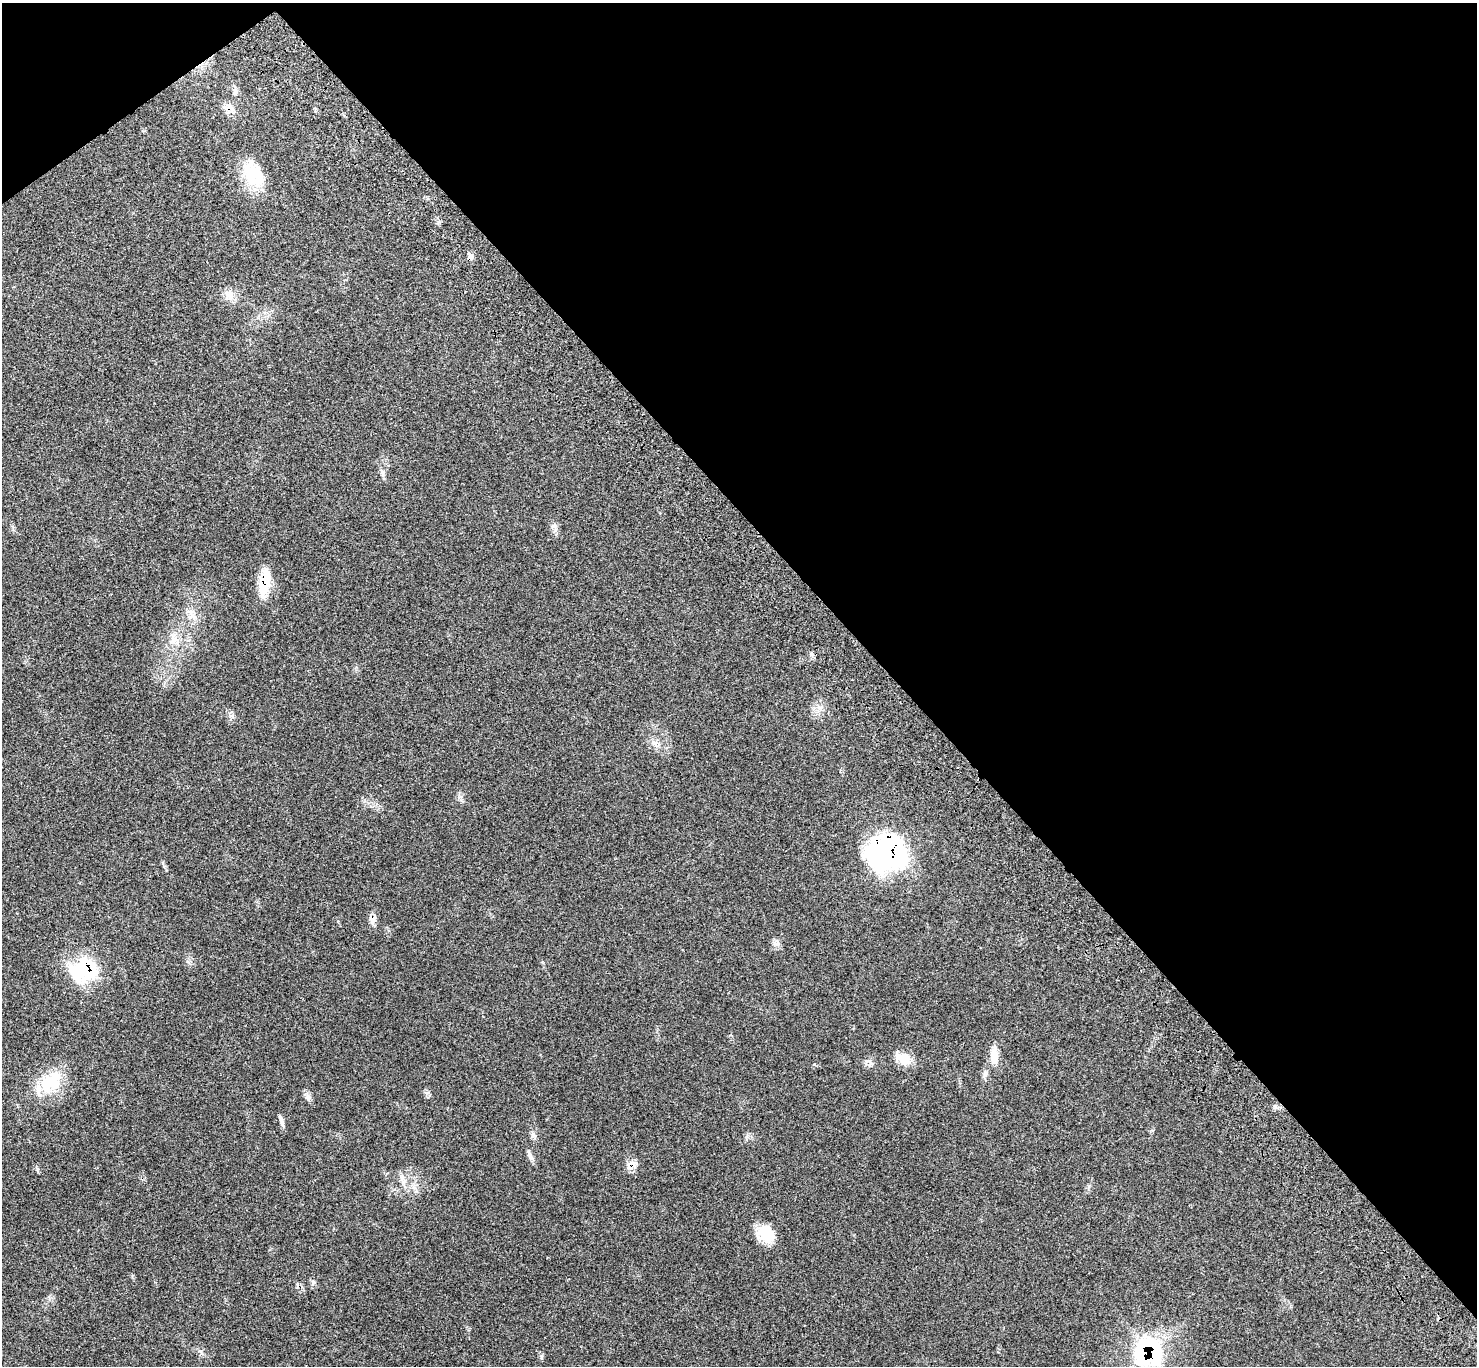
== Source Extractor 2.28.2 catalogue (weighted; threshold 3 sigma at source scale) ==
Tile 3 of 4 x 4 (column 3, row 1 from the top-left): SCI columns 3049-4523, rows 4335-5698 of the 6102 x 6074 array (HDU 1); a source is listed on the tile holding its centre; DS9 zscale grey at full resolution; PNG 1479 x 1368 px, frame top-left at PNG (2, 3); no overlay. Shown black and unused: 41% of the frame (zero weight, under 3 of 4 exposures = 6% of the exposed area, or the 3 px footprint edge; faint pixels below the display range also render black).
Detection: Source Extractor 2.28.2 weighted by HDU 2 'WHT'; one run over the whole footprint, this tile lists its part. Background 0.0683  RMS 0.0056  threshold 0.025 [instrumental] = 3 sigma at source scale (4.5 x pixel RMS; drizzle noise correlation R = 1.50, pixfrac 1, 0.05/0.05 arcsec/px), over >= 5 px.
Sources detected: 33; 2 inside a brighter object's white glare — not listed; the other 31 listed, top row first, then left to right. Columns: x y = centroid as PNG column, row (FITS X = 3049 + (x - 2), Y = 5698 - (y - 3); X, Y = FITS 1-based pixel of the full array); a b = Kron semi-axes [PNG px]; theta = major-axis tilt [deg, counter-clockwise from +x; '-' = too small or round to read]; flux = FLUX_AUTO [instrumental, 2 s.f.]
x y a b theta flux
235 92 11 6 86 2
231 108 22 6 -72 3.8
254 174 35 23 -64 20
470 256 11 7 -61 2.1
230 295 13 11 -70 4.7
554 526 9 7 -21 2.1
264 583 31 11 80 17
190 613 17 5 -49 3
811 654 6 5 - 1.2
654 743 9 7 -20 2.6
889 851 40 32 -45 99
373 920 13 8 67 2.9
776 944 13 5 7 1.7
87 968 32 26 -56 29
994 1056 22 9 -87 7.1
902 1058 24 13 -32 8.4
870 1062 16 5 -30 2.2
814 1064 5 4 - 0.74
985 1074 12 5 73 1.9
49 1083 34 25 27 22
427 1093 7 4 19 0.94
308 1097 10 7 -45 2.1
281 1120 16 4 -72 2
530 1156 13 6 -71 2.2
631 1165 19 9 33 4.1
403 1182 11 7 -80 3.1
766 1234 22 19 -49 12
314 1282 7 5 73 1.1
201 1351 10 5 -58 1.6
1148 1352 27 27 - 66
541 1356 6 4 71 0.85
Overlapping masked pixels (flux is a lower limit): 8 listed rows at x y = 231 108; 470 256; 264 583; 889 851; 373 920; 87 968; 631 1165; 1148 1352
Unlisted compact peaks at least as high as the median listed source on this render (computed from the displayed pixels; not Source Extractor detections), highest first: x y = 37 1169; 382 472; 1089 1186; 439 222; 1275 1106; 542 962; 232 716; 747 1136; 461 800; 132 1276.